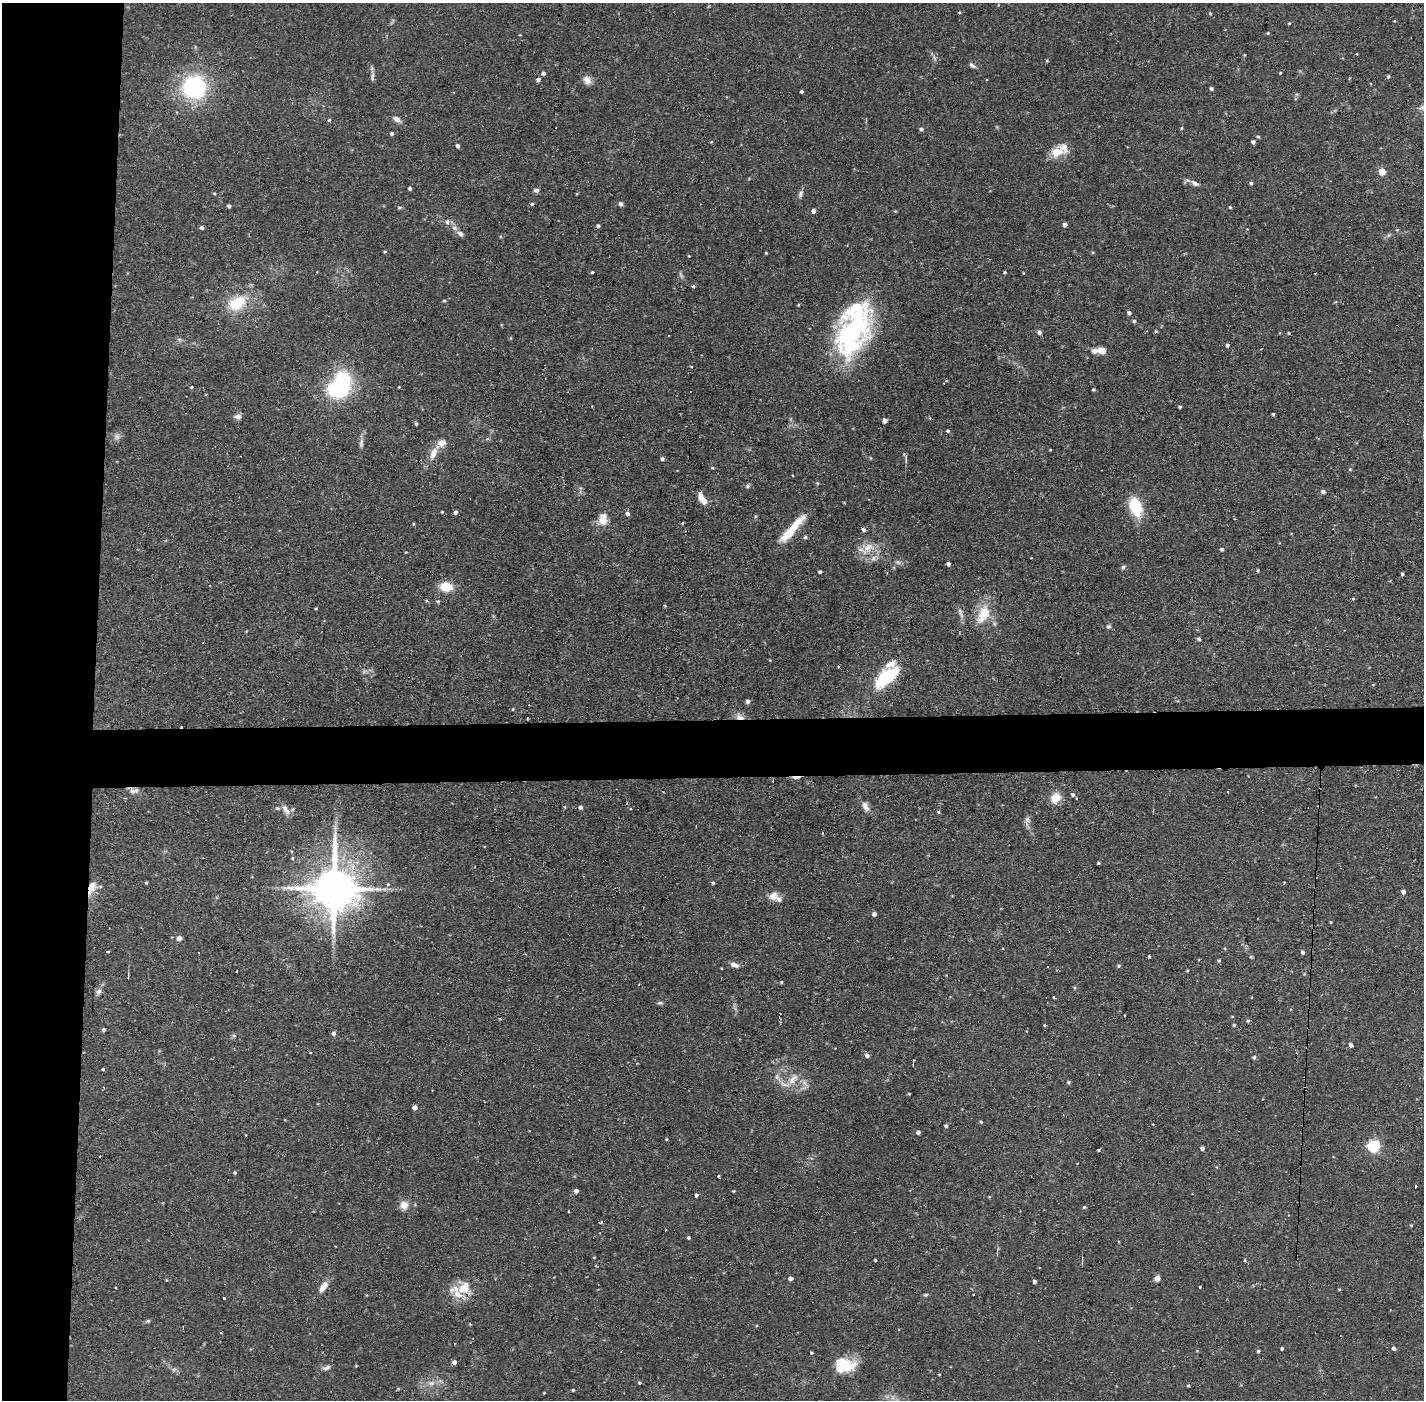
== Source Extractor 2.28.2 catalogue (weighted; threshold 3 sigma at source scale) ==
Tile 4 of 3 x 3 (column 1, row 2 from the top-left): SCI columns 1-1422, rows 1451-2848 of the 4267 x 4299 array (HDU 1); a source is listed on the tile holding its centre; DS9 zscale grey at full resolution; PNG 1426 x 1402 px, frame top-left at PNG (2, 3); no overlay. Shown black and unused: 10% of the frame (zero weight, under 2 of 3 exposures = <1% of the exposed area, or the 3 px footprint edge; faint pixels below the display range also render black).
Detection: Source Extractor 2.28.2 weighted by HDU 2 'WHT'; one run over the whole footprint, this tile lists its part. Background 0.107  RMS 0.0065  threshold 0.0291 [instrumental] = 3 sigma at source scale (4.5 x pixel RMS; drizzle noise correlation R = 1.50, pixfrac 1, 0.05/0.05 arcsec/px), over >= 5 px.
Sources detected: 232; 1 too faint to see at this stretch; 2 inside a brighter object's white glare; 6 cosmic-ray / hot-pixel residue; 1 long thin detection or spike segment (spike, bleed or trail) — not listed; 9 inside a brighter listed object's ellipse — not listed separately; the other 213 listed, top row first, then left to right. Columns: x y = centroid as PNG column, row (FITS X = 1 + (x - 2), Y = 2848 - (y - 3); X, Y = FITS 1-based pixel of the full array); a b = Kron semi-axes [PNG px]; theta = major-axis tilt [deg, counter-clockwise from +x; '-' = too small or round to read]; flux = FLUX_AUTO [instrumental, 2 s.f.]
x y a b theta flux
1210 13 4 4 - 0.69
1289 23 4 3 - 0.6
1268 33 4 3 - 0.7
520 35 4 2 - 0.41
1357 54 3 2 - 0.65
934 58 8 5 -70 1.5
1047 61 4 3 - 0.71
972 65 9 5 -28 1.9
543 73 4 4 - 1.5
1280 73 4 3 - 0.46
372 76 16 4 -89 2.2
1388 76 4 4 - 1
1349 78 4 3 - 0.54
538 80 4 4 - 2.1
587 80 12 9 -65 3.8
194 87 25 24 - 62
1211 89 4 3 - 1.3
801 91 3 3 - 1.1
1422 108 7 7 - 2.3
397 119 11 6 -34 2.6
329 120 4 4 - 0.83
1181 128 4 4 - 0.72
921 129 5 4 - 1.5
392 133 4 4 - 1.6
1258 136 4 4 - 0.86
711 142 5 3 - 0.46
1253 142 4 4 - 1.6
458 146 4 4 - 2
1057 152 19 14 24 9.5
1382 172 5 5 - 14
1195 183 11 6 -29 2.7
1251 183 4 4 - 1
410 188 3 3 - 1.3
536 190 7 5 -2 1.8
214 193 4 3 - 0.64
800 194 11 5 66 2.1
532 204 5 4 - 0.98
621 204 5 5 - 1.5
229 206 4 4 - 1.2
399 207 7 3 1 0.9
1230 207 4 3 - 0.7
813 211 4 4 - 2.5
447 222 8 6 78 1.6
1065 225 4 4 - 2.3
598 226 4 4 - 1.2
202 227 4 4 - 1.8
1397 230 5 5 - 0.8
461 234 11 7 -39 2.6
1389 235 6 4 71 0.98
385 251 5 3 - 0.68
766 253 3 3 - 0.56
689 256 3 3 - 0.51
592 272 3 3 - 0.84
1005 272 4 3 - 0.75
693 286 4 3 - 2.2
444 301 5 3 - 0.7
237 303 25 16 33 22
1129 313 4 4 - 2
1134 321 4 4 - 1.2
1155 331 3 3 - 1.6
1039 332 6 5 - 1.5
1288 333 3 3 - 0.58
852 335 49 40 67 93
511 338 5 3 - 0.57
1227 345 4 4 - 1.2
1100 350 14 6 1 9.2
191 387 3 3 - 0.66
399 387 3 3 - 0.52
1093 389 3 3 - 0.87
339 391 29 19 -7 41
1180 407 3 3 - 1
1273 414 3 3 - 0.81
238 416 10 7 7 2.2
885 421 4 4 - 3
416 423 4 3 - 1
948 431 4 4 - 1
117 437 9 7 -59 2.3
361 443 13 5 83 2.5
1050 450 3 2 - 0.44
433 453 17 8 65 7.2
906 458 12 3 -84 1.4
662 459 4 4 - 1.5
713 468 4 3 - 0.61
1350 469 4 4 - 0.68
748 486 7 5 17 1.3
1323 492 5 4 - 1.8
702 499 15 7 -60 5.9
844 502 4 3 - 0.45
1136 507 19 11 -71 26
442 512 3 3 - 0.6
455 512 4 4 - 1.7
627 513 5 5 - 1.8
603 519 18 12 85 7.3
682 523 3 2 - 1.1
792 529 39 8 49 18
864 530 5 4 - 1.4
805 537 4 4 - 1.1
867 548 22 12 45 9.9
1222 549 5 4 - 1.2
948 564 4 3 - 1.7
1123 567 6 5 - 1.2
1258 570 4 3 - 0.8
820 572 3 3 - 1
1402 574 3 3 - 1.4
446 587 12 9 -5 13
1353 599 4 3 - 0.75
438 601 5 4 - 0.85
665 606 5 3 - 0.55
960 613 16 5 -70 2.6
983 614 27 14 64 16
1109 626 6 5 - 1.3
1199 639 4 4 - 1.4
886 677 29 13 40 38
748 701 5 4 - 2
513 709 4 3 - 0.48
740 717 12 7 -15 4.3
796 777 13 3 0 2.9
133 791 12 7 -64 3.3
1228 792 3 3 - 0.64
1073 795 6 6 - 1.9
1056 798 11 8 30 10
565 807 5 3 - 0.54
580 807 4 4 - 1.7
865 807 14 7 -61 3.9
277 808 6 4 6 1.1
939 812 4 4 - 0.73
1027 821 16 5 82 2.6
292 858 5 3 - 0.69
1098 863 3 3 - 0.76
146 883 4 4 - 0.68
713 883 5 4 - 0.84
388 884 5 4 - 0.82
91 888 18 8 70 7.8
334 888 14 12 -90 2600
1403 892 4 4 - 3
774 896 12 11 - 5
874 914 4 4 - 2.2
1331 922 4 3 - 0.55
179 938 5 4 - 4.4
108 951 3 2 - 1.4
1303 952 4 4 - 1.5
1149 956 4 3 - 0.68
1251 957 6 4 -18 0.69
734 965 11 5 -19 3.2
1119 966 5 4 - 0.8
1187 970 3 3 - 0.58
237 971 3 2 - 0.8
781 982 4 4 - 0.76
98 992 10 6 57 2.2
1053 997 3 3 - 0.84
660 1003 7 5 18 1.2
500 1019 4 3 - 0.49
1248 1021 5 4 - 0.93
1045 1025 3 3 - 0.84
1234 1025 3 3 - 0.82
104 1030 4 3 - 1.7
334 1033 5 5 - 1.8
1351 1045 4 4 - 2.2
867 1055 5 5 - 2.1
1254 1057 5 5 - 1.1
913 1065 4 3 - 0.71
102 1069 3 2 - 0.89
777 1076 8 6 -71 2.2
793 1079 19 9 47 7.5
1068 1082 5 4 - 0.81
805 1083 11 4 -63 2.4
909 1094 4 3 - 0.55
415 1107 4 4 - 3.4
981 1122 4 4 - 0.69
946 1126 4 4 - 1.5
918 1132 4 4 - 1.7
666 1139 3 3 - 0.58
1374 1146 5 5 - 85
1202 1148 4 4 - 2.2
1099 1150 3 3 - 0.84
235 1172 4 4 - 0.95
719 1176 3 3 - 1.1
576 1191 4 4 - 2.4
734 1191 4 3 - 0.54
696 1195 4 3 - 1.3
404 1205 11 10 - 5.4
1084 1207 4 4 - 0.81
568 1211 3 2 - 0.87
601 1222 4 2 - 0.88
689 1238 4 3 - 1
875 1260 3 3 - 0.72
1245 1260 4 3 - 0.57
596 1266 4 3 - 0.54
790 1278 5 4 - 2.3
1157 1278 6 5 - 3.5
1035 1282 4 3 - 1.6
323 1287 13 7 57 6
1200 1287 3 3 - 0.93
464 1288 19 19 - 14
1339 1289 4 3 - 0.62
926 1295 6 4 2 0.99
224 1298 3 3 - 2.7
148 1321 6 4 40 0.95
221 1333 3 2 - 0.84
1282 1348 3 3 - 1.1
1394 1348 4 4 - 1.8
1258 1351 4 3 - 0.86
812 1353 3 3 - 0.7
454 1362 5 4 - 2.4
844 1365 26 16 -6 20
326 1368 11 5 17 2.2
174 1369 7 4 19 1.2
431 1383 8 7 - 2.8
640 1383 4 4 - 0.86
1188 1385 4 3 - 0.83
398 1389 5 3 - 0.57
573 1390 3 3 - 0.84
544 1393 3 2 - 0.51
Overlapping masked pixels (flux is a lower limit): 4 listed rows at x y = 740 717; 796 777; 133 791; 91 888